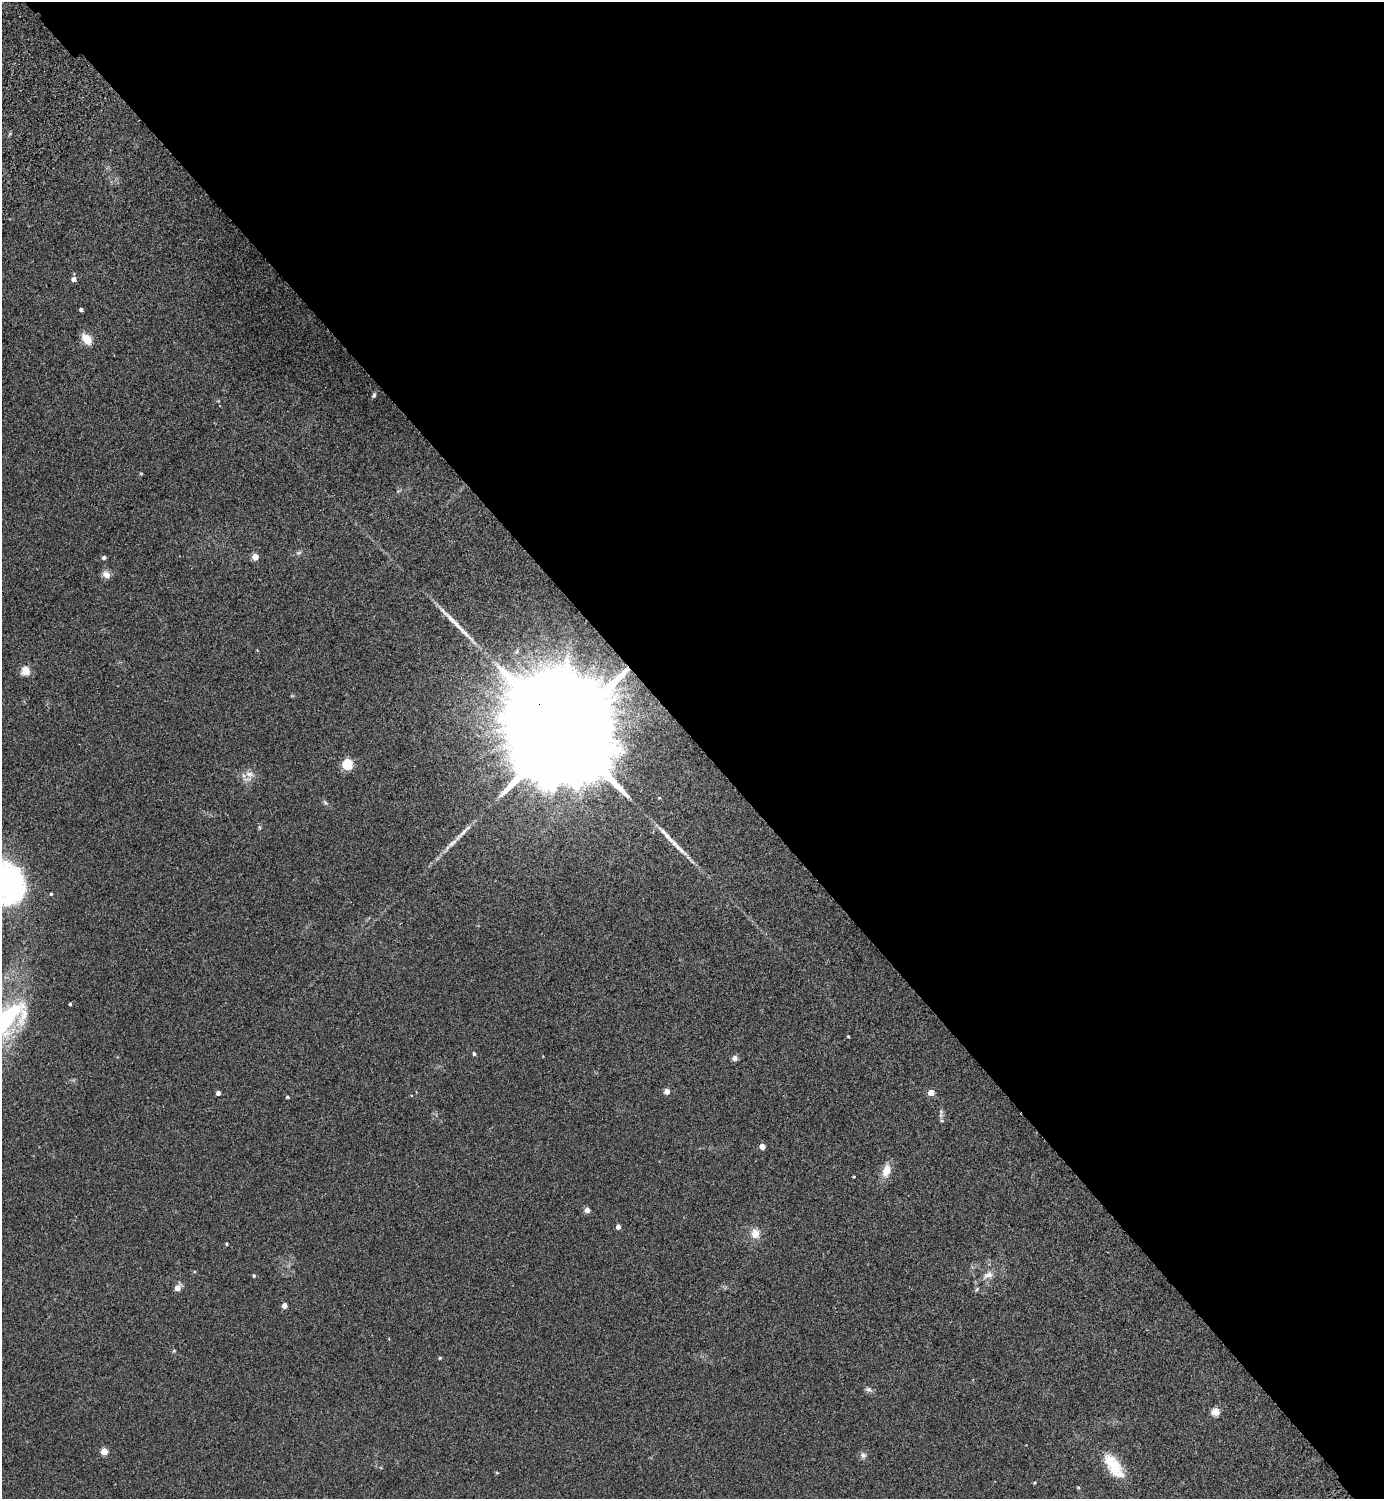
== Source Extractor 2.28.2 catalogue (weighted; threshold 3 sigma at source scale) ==
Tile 8 of 4 x 4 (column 4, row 2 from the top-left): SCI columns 4348-5729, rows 3036-4532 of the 6072 x 6072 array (HDU 1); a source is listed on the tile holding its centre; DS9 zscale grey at full resolution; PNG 1386 x 1501 px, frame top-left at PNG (2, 2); no overlay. Shown black and unused: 49% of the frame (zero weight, under 2 of 3 exposures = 3% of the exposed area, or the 3 px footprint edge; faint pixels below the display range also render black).
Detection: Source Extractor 2.28.2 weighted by HDU 2 'WHT'; one run over the whole footprint, this tile lists its part. Background 0.0481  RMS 0.0088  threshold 0.0397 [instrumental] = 3 sigma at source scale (4.5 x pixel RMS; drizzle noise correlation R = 1.50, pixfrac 1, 0.05/0.05 arcsec/px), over >= 5 px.
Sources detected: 50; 3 long thin detections or spike segments (spike, bleed or trail) — not listed; the other 47 listed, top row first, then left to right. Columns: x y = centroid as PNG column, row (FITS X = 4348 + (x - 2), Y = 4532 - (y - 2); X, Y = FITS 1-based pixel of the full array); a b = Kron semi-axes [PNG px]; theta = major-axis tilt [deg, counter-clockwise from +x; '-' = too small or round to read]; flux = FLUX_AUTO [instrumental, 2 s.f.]
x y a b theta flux
9 134 6 4 69 1
74 279 4 4 - 5.3
81 310 4 3 - 2.2
87 339 15 10 -52 9.9
374 395 6 4 63 1.7
141 474 5 3 - 0.82
299 553 8 5 20 1.8
104 557 4 4 - 2.4
255 557 5 4 - 13
106 574 11 9 -41 4.9
257 650 4 4 - 0.59
26 671 5 5 - 36
565 733 50 22 -49 58000
348 764 5 5 - 70
249 774 13 8 -30 6.1
325 802 8 5 -62 1.6
259 828 6 4 72 1.1
15 894 41 17 53 51
51 894 3 3 - 0.85
70 1004 3 3 - 3.1
848 1036 4 3 - 1
474 1054 4 4 - 1.6
735 1058 6 6 - 3.4
667 1091 4 4 - 8.2
218 1093 4 4 - 4.3
931 1093 5 4 - 13
287 1097 4 3 - 1.4
941 1114 15 5 84 3
762 1146 4 4 - 10
886 1171 17 10 76 10
854 1177 3 3 - 0.98
587 1210 4 4 - 8.4
618 1227 4 4 - 4.7
755 1234 12 11 - 8.9
226 1244 4 3 - 0.9
988 1275 17 9 27 7.5
254 1276 5 4 - 1.2
178 1288 6 5 - 8.2
284 1305 4 4 - 7.8
174 1351 5 4 - 0.96
440 1358 4 4 - 1.2
869 1389 10 6 -23 2.7
1216 1412 5 5 - 26
104 1451 5 4 - 22
863 1455 9 7 -51 2.9
1114 1466 35 15 -55 26
1035 1483 4 3 - 0.95
Overlapping masked pixels (flux is a lower limit): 1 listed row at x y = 565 733
Isophote crosses this tile's border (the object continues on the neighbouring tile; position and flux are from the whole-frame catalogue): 1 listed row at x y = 15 894